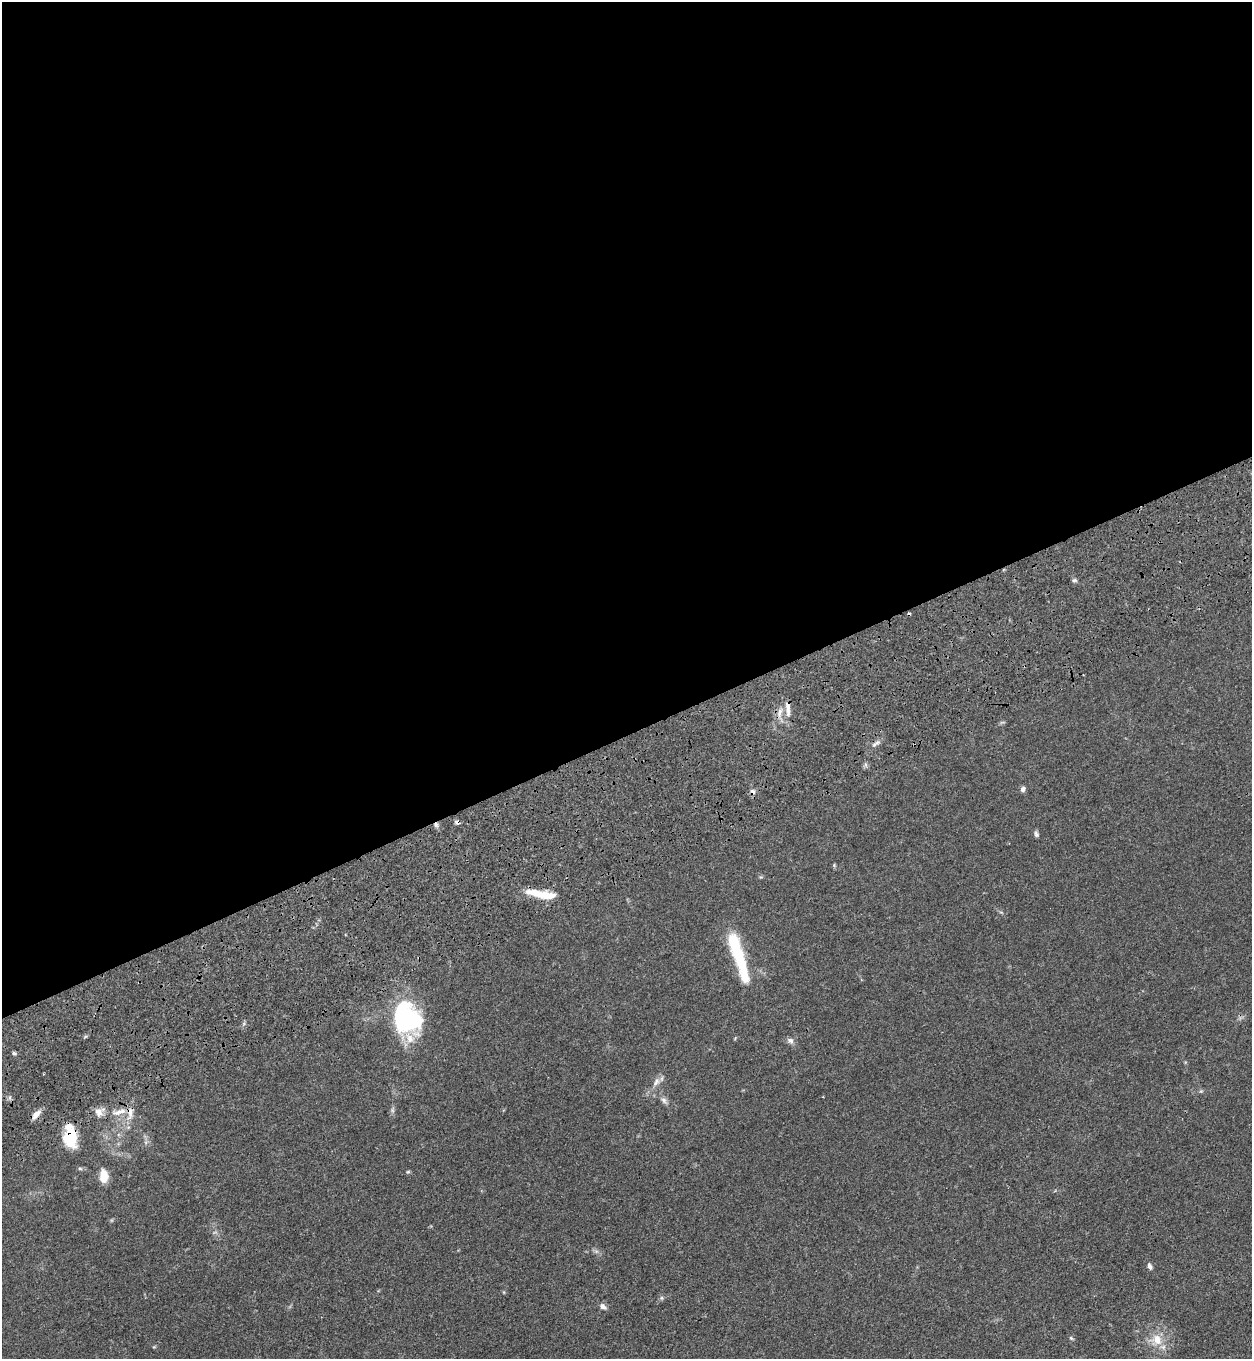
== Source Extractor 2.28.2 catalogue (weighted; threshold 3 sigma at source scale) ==
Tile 2 of 4 x 4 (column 2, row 1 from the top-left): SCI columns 1709-2958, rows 4257-5613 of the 5704 x 5798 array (HDU 1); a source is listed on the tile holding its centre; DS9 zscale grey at full resolution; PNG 1254 x 1361 px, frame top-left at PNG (2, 2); no overlay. Shown black and unused: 54% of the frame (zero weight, under 3 of 4 exposures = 11% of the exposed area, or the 3 px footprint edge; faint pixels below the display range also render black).
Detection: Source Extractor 2.28.2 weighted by HDU 2 'WHT'; one run over the whole footprint, this tile lists its part. Background 0.0514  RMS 0.0041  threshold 0.0187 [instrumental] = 3 sigma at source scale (4.5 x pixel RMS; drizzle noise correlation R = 1.50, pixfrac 1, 0.05/0.05 arcsec/px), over >= 5 px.
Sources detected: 36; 1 too faint to see at this stretch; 2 inside a brighter object's white glare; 3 cosmic-ray / hot-pixel residue — not listed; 3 inside a brighter listed object's ellipse — not listed separately; the other 27 listed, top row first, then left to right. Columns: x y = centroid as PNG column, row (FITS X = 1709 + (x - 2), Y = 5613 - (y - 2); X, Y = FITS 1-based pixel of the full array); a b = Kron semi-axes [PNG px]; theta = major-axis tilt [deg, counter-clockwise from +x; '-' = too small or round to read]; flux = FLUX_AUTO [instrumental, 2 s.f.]
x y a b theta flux
1074 580 6 5 - 0.76
788 710 18 6 -89 3
780 712 13 6 78 2.3
876 744 13 4 34 1.4
1023 789 7 6 - 1.3
753 792 8 6 -44 1.3
1036 834 8 6 -71 0.95
834 865 5 4 - 0.45
539 894 35 8 -14 8.8
735 948 56 13 -68 20
407 1019 33 28 -55 49
790 1041 9 7 -43 1.4
14 1053 4 4 - 0.89
656 1082 13 7 51 2.3
664 1100 10 6 -46 1.4
99 1112 14 11 35 3.1
120 1112 24 7 18 4.5
36 1114 14 6 48 2.6
70 1138 22 15 -84 12
80 1168 6 5 - 0.59
408 1172 6 4 2 0.44
103 1176 14 8 -90 6.4
1150 1266 8 5 -67 1.3
662 1298 6 4 -71 0.57
603 1307 9 7 -37 1.4
1071 1338 6 4 -44 0.55
1157 1340 18 13 -70 6.4
Overlapping masked pixels (flux is a lower limit): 4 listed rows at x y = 788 710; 753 792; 36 1114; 70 1138